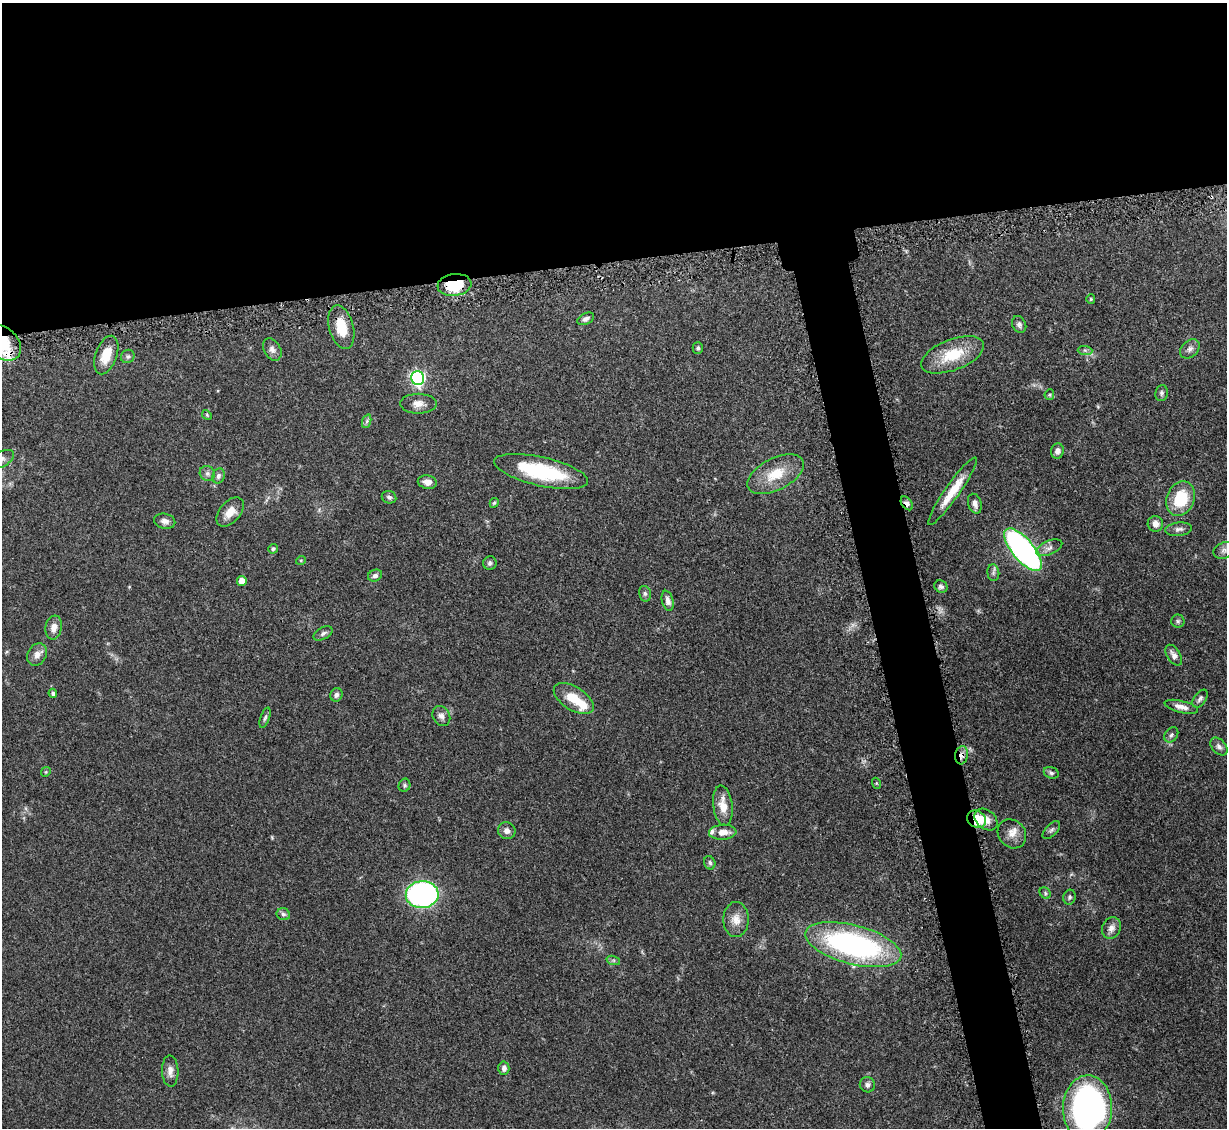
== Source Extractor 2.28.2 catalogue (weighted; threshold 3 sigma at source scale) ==
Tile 2 of 4 x 4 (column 2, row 1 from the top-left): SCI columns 1280-2504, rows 3635-4760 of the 4995 x 5067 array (HDU 1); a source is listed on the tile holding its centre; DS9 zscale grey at full resolution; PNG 1229 x 1130 px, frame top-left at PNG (2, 3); each listed source drawn as its Kron ellipse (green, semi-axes under 4 px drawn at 4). Shown black and unused: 27% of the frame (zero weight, under 3 of 5 exposures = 4% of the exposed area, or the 3 px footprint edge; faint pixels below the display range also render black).
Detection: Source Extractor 2.28.2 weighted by HDU 2 'WHT'; one run over the whole footprint, this tile lists its part. Background 0.0699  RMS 0.0033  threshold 0.0151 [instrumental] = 3 sigma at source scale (4.5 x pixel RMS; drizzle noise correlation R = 1.50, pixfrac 1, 0.05/0.05 arcsec/px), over >= 5 px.
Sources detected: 92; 1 too faint to see at this stretch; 1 inside a brighter object's white glare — neither listed nor drawn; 3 inside a brighter listed object's ellipse — not listed separately; the other 87 listed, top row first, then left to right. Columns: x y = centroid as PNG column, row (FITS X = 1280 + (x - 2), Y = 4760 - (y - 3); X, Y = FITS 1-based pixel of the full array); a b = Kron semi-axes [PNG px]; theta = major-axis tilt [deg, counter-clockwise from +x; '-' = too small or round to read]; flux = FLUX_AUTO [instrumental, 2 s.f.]
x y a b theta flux
454 285 17 11 7 13
1091 299 5 4 - 0.37
586 319 9 5 25 1.1
1019 324 9 6 -62 1
341 327 22 12 -75 6.8
3 343 21 15 -41 14
698 348 6 5 - 0.61
272 349 12 8 -60 1.5
1190 349 11 8 44 1.5
1085 350 7 4 -2 0.68
106 355 20 10 70 6.2
953 355 33 15 21 12
128 356 7 6 - 0.76
418 378 7 6 - 79
1161 393 8 6 82 0.82
1049 395 5 5 - 0.49
418 404 18 10 0 2.8
207 415 5 4 - 0.38
367 421 7 4 72 0.71
1057 451 7 6 - 1.6
2 459 13 7 29 1.7
541 471 48 14 -13 26
207 473 8 7 - 1.1
775 474 30 16 27 9.2
218 476 8 6 69 1
427 482 9 6 -9 2
952 491 41 7 55 7.6
389 497 7 6 - 0.94
1181 499 18 13 68 14
494 503 5 4 - 0.48
907 503 8 5 -53 1.2
975 504 10 6 -74 1.6
230 512 17 10 49 4.1
165 521 10 7 -12 1.7
1155 524 8 7 - 2.4
1179 529 13 6 7 1.4
1049 548 14 7 23 1.8
273 549 5 4 - 0.61
1023 550 26 10 -50 110
1224 550 11 8 22 1.3
301 560 5 3 - 0.29
490 563 7 6 - 0.83
993 573 8 6 -83 0.82
375 575 7 5 23 1
242 581 5 4 - 3.7
941 586 7 6 - 0.87
645 594 8 6 -76 0.86
668 601 10 5 -75 1.6
1178 621 6 6 - 0.72
54 628 12 8 80 2.3
323 633 10 5 30 1
37 654 12 9 60 2.2
1174 655 11 6 -58 1.9
53 693 4 4 - 0.95
336 695 7 6 - 0.97
574 699 22 11 -32 7.4
1200 699 10 5 55 0.97
1181 707 17 6 -14 2.3
441 716 10 8 -62 1.7
265 718 10 4 70 0.76
1171 735 8 6 54 0.9
1219 746 10 7 -49 1.2
962 755 9 6 80 1.7
46 772 5 4 - 0.42
1051 773 8 5 -20 0.87
876 783 5 3 - 0.34
404 785 6 5 - 0.62
723 806 20 9 -83 4.9
977 819 10 8 -29 9.7
986 819 13 9 -39 3
1051 830 11 5 46 0.95
507 831 9 8 - 1.9
723 832 14 7 3 3.1
1012 834 15 13 -47 3.1
710 863 7 5 -66 0.72
1045 893 6 5 - 0.57
422 895 16 13 2 80
1069 897 7 6 - 0.81
283 914 7 6 - 0.89
736 920 17 13 -90 3.8
1111 928 11 9 63 2
853 945 49 19 -15 79
613 960 7 4 -18 0.66
504 1068 7 5 87 1.3
170 1071 15 8 -88 2.3
867 1085 7 7 - 1.1
1087 1108 33 24 88 120
Overlapping masked pixels (flux is a lower limit): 6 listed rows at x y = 454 285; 341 327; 3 343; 907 503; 962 755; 977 819
Isophote crosses this tile's border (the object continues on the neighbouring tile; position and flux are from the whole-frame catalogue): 3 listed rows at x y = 3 343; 2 459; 1087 1108